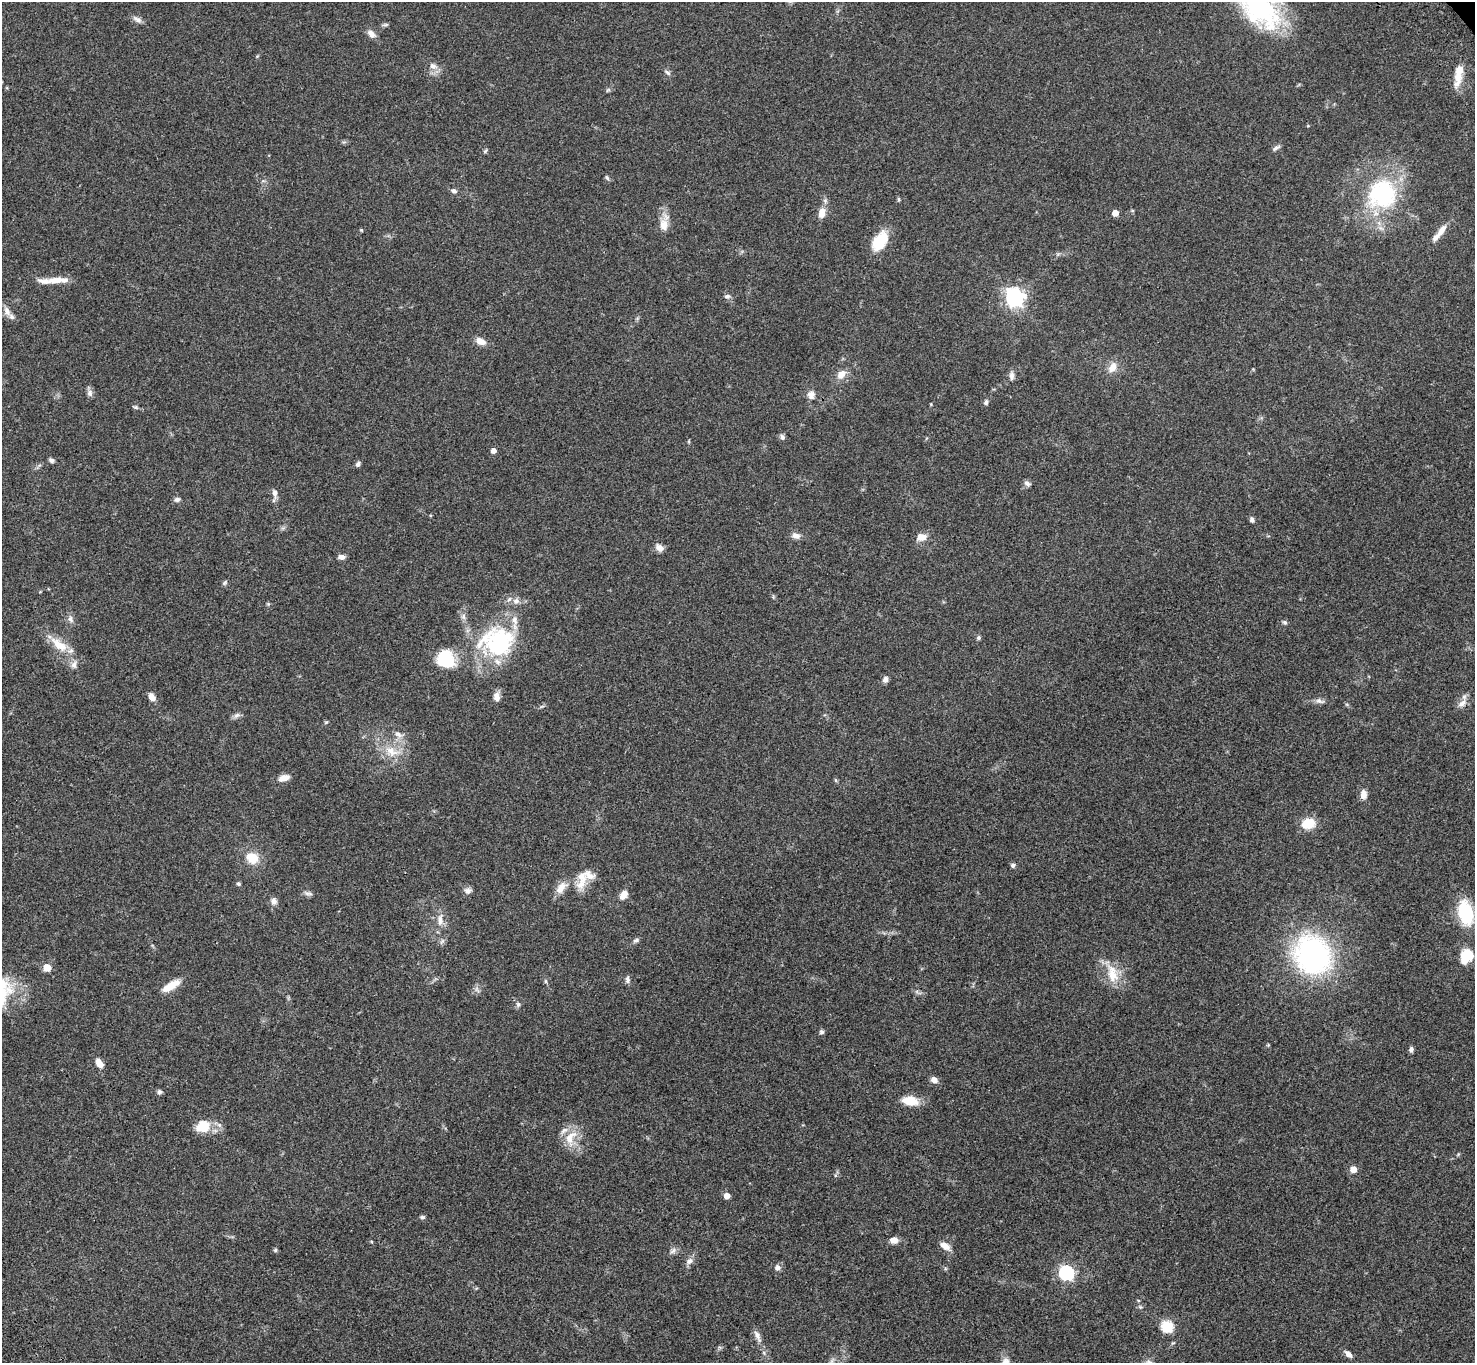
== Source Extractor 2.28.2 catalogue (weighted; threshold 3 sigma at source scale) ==
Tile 7 of 4 x 4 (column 3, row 2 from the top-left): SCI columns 3051-4523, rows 3106-4466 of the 6099 x 6072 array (HDU 1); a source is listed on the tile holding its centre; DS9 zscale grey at full resolution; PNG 1477 x 1365 px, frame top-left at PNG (2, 2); no overlay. Shown black and unused: <1% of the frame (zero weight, under 3 of 4 exposures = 6% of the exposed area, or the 3 px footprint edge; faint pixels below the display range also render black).
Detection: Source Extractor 2.28.2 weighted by HDU 2 'WHT'; one run over the whole footprint, this tile lists its part. Background 0.0459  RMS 0.0051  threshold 0.0231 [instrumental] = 3 sigma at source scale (4.5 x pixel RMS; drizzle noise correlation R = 1.50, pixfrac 1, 0.05/0.05 arcsec/px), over >= 5 px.
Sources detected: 122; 1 inside a brighter object's white glare — not listed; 10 inside a brighter listed object's ellipse — not listed separately; the other 111 listed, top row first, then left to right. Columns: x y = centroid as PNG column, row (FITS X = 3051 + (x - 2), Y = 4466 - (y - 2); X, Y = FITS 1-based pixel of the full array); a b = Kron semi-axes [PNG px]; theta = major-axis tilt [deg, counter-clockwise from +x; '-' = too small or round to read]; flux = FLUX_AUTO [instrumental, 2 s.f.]
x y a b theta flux
1259 8 59 31 -45 69
137 19 13 6 -33 2.1
386 25 8 4 1 0.87
371 34 12 7 -42 2.9
433 66 12 8 -22 3
667 72 9 6 -39 1.3
1458 77 27 10 80 7.1
608 90 7 4 34 0.74
1276 148 11 5 33 1.5
485 151 6 4 46 0.69
607 177 7 5 -50 0.94
454 191 8 6 -22 1.5
1383 194 39 36 51 56
899 199 6 4 -89 0.62
822 213 12 7 78 4.6
1115 213 5 4 - 5.4
664 225 17 11 -84 5.4
361 230 4 4 - 0.5
1442 230 20 7 55 4.6
880 241 25 15 56 13
56 280 25 8 6 6.8
727 296 8 6 -7 1.3
1014 297 7 7 - 230
7 311 13 9 -70 3.4
481 341 11 7 -27 4.4
1113 367 13 9 59 4.8
841 374 14 9 49 4.4
1012 376 13 6 -87 2
90 393 9 7 77 1.8
811 395 11 9 81 3
986 402 7 5 82 1.2
136 407 7 5 -20 0.82
782 437 8 6 -71 1.3
689 441 5 3 - 0.5
493 450 5 4 - 2.8
51 460 6 5 - 1.4
358 464 7 5 45 1.3
1027 483 9 6 -33 1.6
275 493 12 6 -85 2.3
177 499 7 6 - 1.4
1252 520 6 5 - 1.3
796 536 12 8 -13 2.5
922 537 13 9 6 4.3
659 547 11 8 -36 2.6
341 557 7 5 -2 2.3
225 583 8 4 49 0.86
516 601 9 7 17 2.3
463 617 9 6 85 1.7
70 619 11 7 -65 1.9
1284 622 6 5 - 0.99
979 638 5 5 - 0.87
499 641 43 40 31 50
59 645 28 11 -39 10
445 659 21 19 -38 18
74 665 11 7 78 2.3
885 679 8 6 71 1.8
152 697 10 6 -54 3.3
497 697 11 8 -86 3.1
1320 701 14 6 -13 2
1462 703 14 7 43 3
236 715 10 6 44 1.6
326 722 5 4 - 0.62
398 734 12 7 -28 2.5
392 751 22 14 -25 9.8
284 778 14 7 16 3.8
835 780 6 4 -70 0.6
1363 794 11 8 88 3.3
1308 823 10 8 11 15
252 858 12 10 -32 9.7
1013 865 6 5 - 1.2
238 884 5 4 - 0.91
581 884 16 12 43 6.2
561 888 18 10 54 5.1
468 891 10 7 3 2
308 893 14 5 -6 1.5
624 894 11 7 56 4
274 901 9 8 - 2
1465 913 26 14 -77 26
440 922 11 8 73 3.2
636 940 9 5 31 1.2
1312 955 36 32 -54 110
1466 956 18 13 65 10
47 967 5 5 - 11
1112 974 29 14 -74 11
627 979 10 6 -89 1.4
546 981 6 4 -89 0.67
171 986 25 8 31 7
477 990 9 4 -45 1.1
518 1004 7 6 - 1.1
822 1032 6 6 - 0.98
1268 1045 5 5 - 0.49
1411 1049 6 5 - 1.4
99 1063 10 6 -60 4.9
934 1080 7 6 - 3.2
159 1092 7 6 - 1.1
910 1101 18 10 -8 9.2
203 1126 18 14 24 10
570 1138 25 13 61 9
1353 1169 9 8 - 3
727 1196 5 4 - 4.6
422 1217 6 5 - 0.95
894 1240 9 7 6 3.4
945 1246 13 8 -30 3.7
275 1250 5 5 - 0.72
673 1251 10 7 45 1.7
689 1261 10 8 47 2.3
777 1267 7 6 - 1.9
1066 1273 7 6 - 85
1167 1326 6 6 - 47
757 1336 18 7 -66 3.1
1348 1354 10 6 -44 2.6
Isophote crosses this tile's border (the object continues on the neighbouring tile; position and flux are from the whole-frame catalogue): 1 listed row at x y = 1259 8